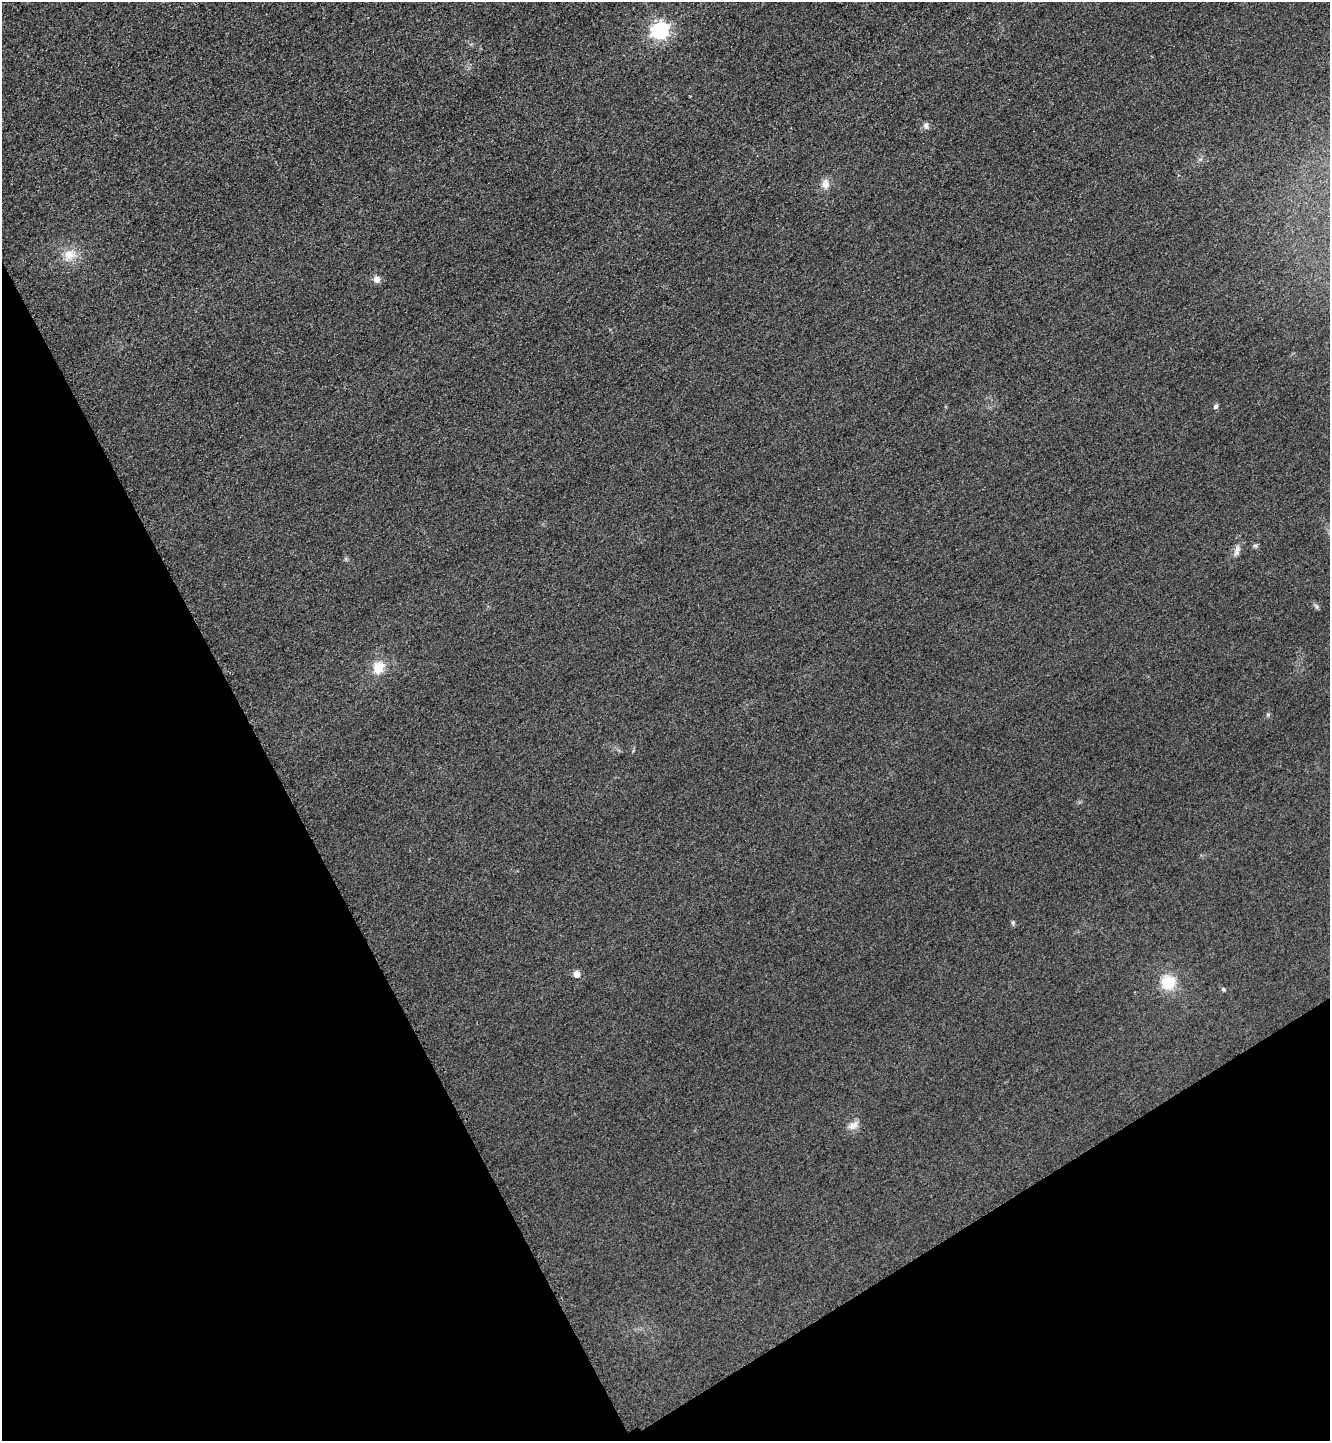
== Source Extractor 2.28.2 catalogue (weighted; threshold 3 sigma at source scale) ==
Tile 14 of 4 x 4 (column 2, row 4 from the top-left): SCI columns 1507-2834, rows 31-1469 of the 5808 x 5817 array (HDU 1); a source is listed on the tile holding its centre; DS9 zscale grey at full resolution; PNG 1332 x 1443 px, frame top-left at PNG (2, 2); no overlay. Shown black and unused: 28% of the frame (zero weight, under 3 of 4 exposures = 3% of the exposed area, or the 3 px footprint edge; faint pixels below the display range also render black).
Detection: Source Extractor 2.28.2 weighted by HDU 2 'WHT'; one run over the whole footprint, this tile lists its part. Background 0.0837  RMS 0.017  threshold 0.0763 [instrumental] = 3 sigma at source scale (4.5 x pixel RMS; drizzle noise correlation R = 1.50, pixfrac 1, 0.05/0.05 arcsec/px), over >= 5 px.
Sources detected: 16; all 16 listed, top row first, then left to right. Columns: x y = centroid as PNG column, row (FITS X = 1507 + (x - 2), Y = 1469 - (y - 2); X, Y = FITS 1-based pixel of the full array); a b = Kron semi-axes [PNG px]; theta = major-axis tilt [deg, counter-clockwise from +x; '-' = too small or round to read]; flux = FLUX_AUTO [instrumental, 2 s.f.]
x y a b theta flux
660 30 7 7 - 540
926 126 8 7 - 5.5
825 184 12 9 -89 13
69 255 17 14 0 25
377 279 9 8 - 8.2
1216 406 7 5 45 3.6
1255 546 8 4 -8 3
1237 550 16 6 67 8.6
1316 606 9 4 -60 3.4
379 667 12 11 - 31
1268 714 6 4 19 2.1
1013 923 5 5 - 2.5
577 974 5 5 - 19
1168 982 14 14 - 47
1224 989 6 4 -59 2.1
853 1126 14 9 31 12